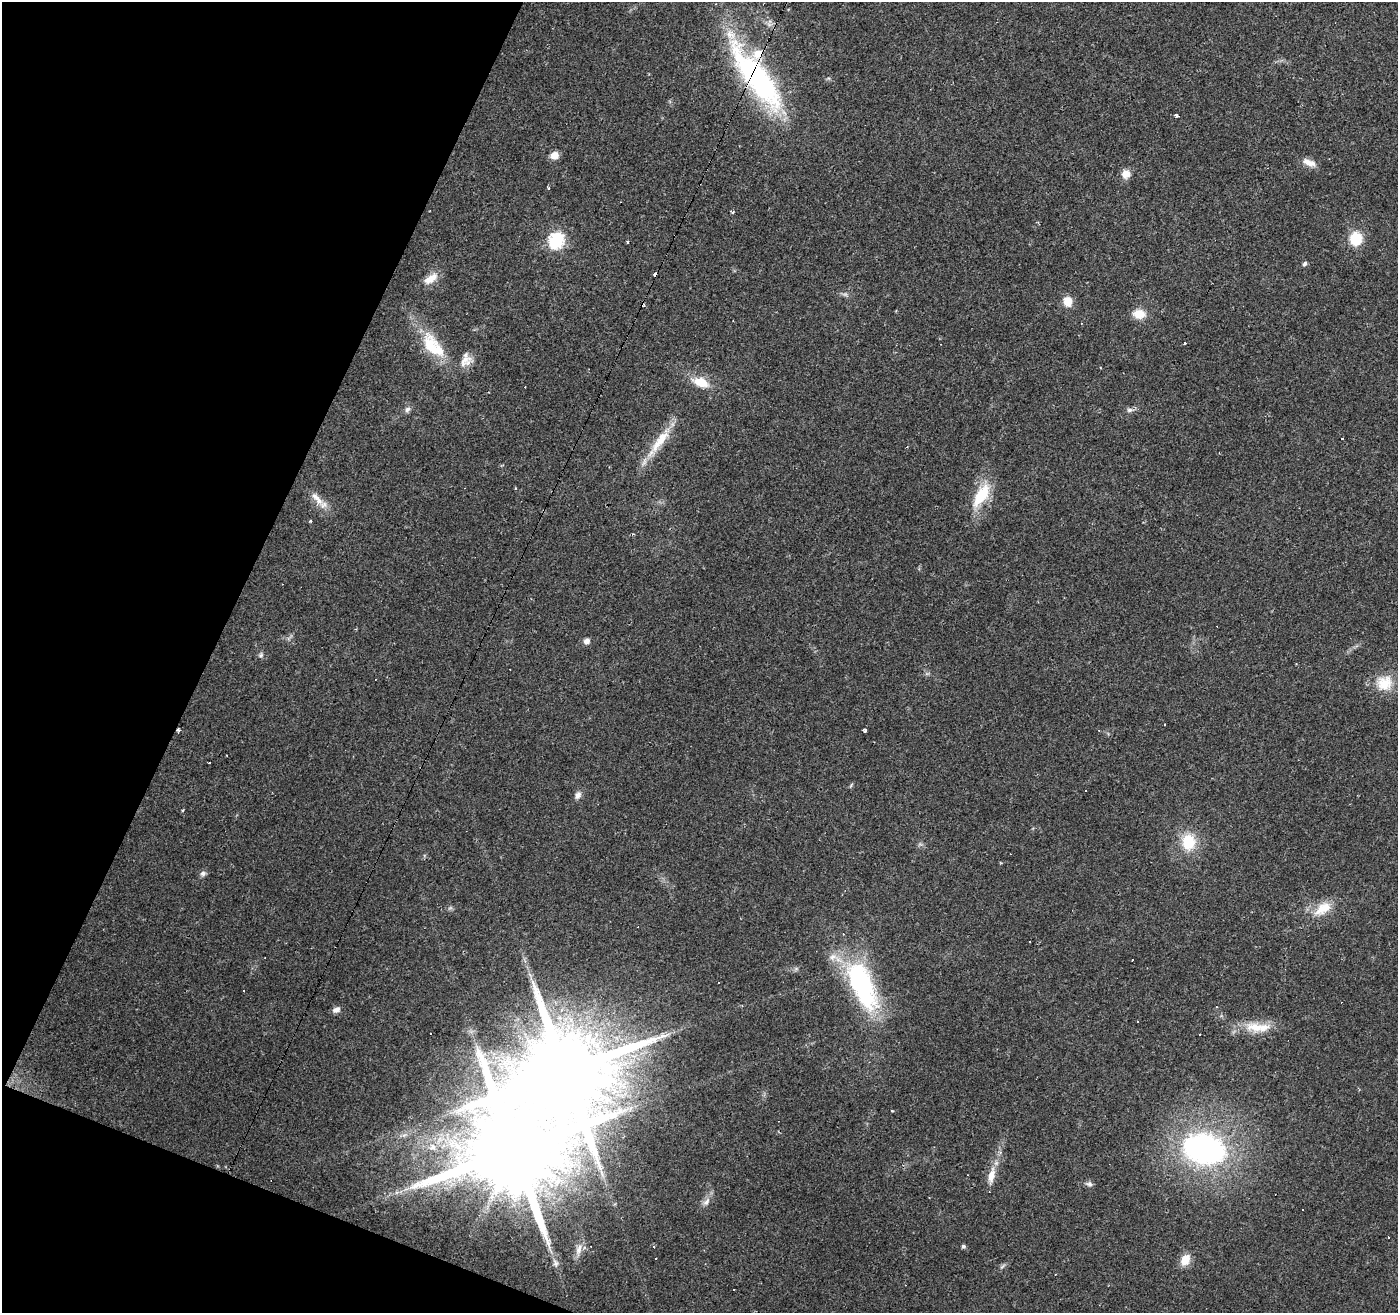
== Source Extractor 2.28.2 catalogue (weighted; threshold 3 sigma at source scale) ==
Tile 9 of 4 x 4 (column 1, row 3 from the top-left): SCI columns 1-1396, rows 1514-2824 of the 5588 x 5714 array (HDU 1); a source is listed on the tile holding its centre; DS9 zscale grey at full resolution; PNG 1400 x 1315 px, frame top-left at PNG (2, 2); no overlay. Shown black and unused: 19% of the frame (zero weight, under 2 of 3 exposures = <1% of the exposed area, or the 3 px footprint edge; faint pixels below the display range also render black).
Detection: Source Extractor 2.28.2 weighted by HDU 2 'WHT'; one run over the whole footprint, this tile lists its part. Background 0.0359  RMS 0.0044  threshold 0.0198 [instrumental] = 3 sigma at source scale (4.5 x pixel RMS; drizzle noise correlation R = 1.50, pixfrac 1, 0.0396/0.0396 arcsec/px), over >= 5 px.
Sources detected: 83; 2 too faint to see at this stretch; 19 cosmic-ray / hot-pixel residue — not listed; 3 inside a brighter listed object's ellipse — not listed separately; the other 59 listed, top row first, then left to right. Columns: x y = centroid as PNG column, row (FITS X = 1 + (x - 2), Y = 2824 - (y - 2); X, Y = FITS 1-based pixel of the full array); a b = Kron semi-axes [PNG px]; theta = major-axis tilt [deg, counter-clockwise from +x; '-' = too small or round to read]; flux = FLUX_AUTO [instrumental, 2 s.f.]
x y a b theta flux
757 78 93 25 -54 93
1176 115 5 4 - 0.95
554 155 9 8 - 3.6
1309 163 19 8 -21 3.6
1126 174 10 9 - 3.9
548 188 3 3 - 0.77
732 212 4 3 - 0.89
1356 239 11 10 - 16
556 241 8 7 - 82
627 242 4 2 - 0.52
1305 264 7 5 47 0.94
656 274 4 3 - 4.3
431 279 21 10 36 5.3
1068 301 10 9 - 5.8
1139 314 14 11 -3 6.3
1184 343 3 3 - 1.4
431 347 38 21 -65 18
465 360 23 11 13 5.6
701 382 22 12 -19 8.3
407 409 8 6 66 1.6
1129 410 8 6 14 1.3
659 442 50 10 53 13
981 495 34 14 58 16
317 498 26 8 -49 5.5
586 641 6 5 - 2.8
1296 664 3 2 - 0.32
1384 683 23 21 14 11
178 730 6 4 -44 0.7
865 731 4 3 - 1.8
227 755 2 2 - 0.36
851 785 7 4 47 0.59
1086 791 3 2 - 0.71
578 795 11 7 64 2.1
183 810 4 3 - 0.43
1188 842 17 14 -90 15
203 874 8 7 - 1.4
1323 909 27 14 35 9.8
862 985 68 27 -67 67
336 1010 10 7 23 1.9
1137 1022 3 2 - 0.58
1256 1027 31 15 -8 11
430 1033 3 3 - 2.2
1200 1034 3 2 - 0.46
565 1071 25 20 61 10000
892 1111 3 2 - 0.73
432 1147 10 8 52 2.7
1204 1149 44 31 -13 110
514 1150 28 22 65 12000
991 1176 25 9 79 5.6
1089 1184 10 6 -10 1.4
406 1189 8 4 35 1.4
706 1202 13 7 51 2.6
1303 1210 3 2 - 0.37
654 1246 3 3 - 1.1
963 1246 5 4 - 0.99
579 1250 19 8 79 3.7
1185 1260 13 10 61 6.2
555 1263 12 7 -73 2.3
1002 1266 10 3 40 0.82
Overlapping masked pixels (flux is a lower limit): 4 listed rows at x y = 757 78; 656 274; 178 730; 514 1150
Unlisted compact peaks at least as high as the median listed source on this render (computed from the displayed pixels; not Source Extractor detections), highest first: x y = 261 655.